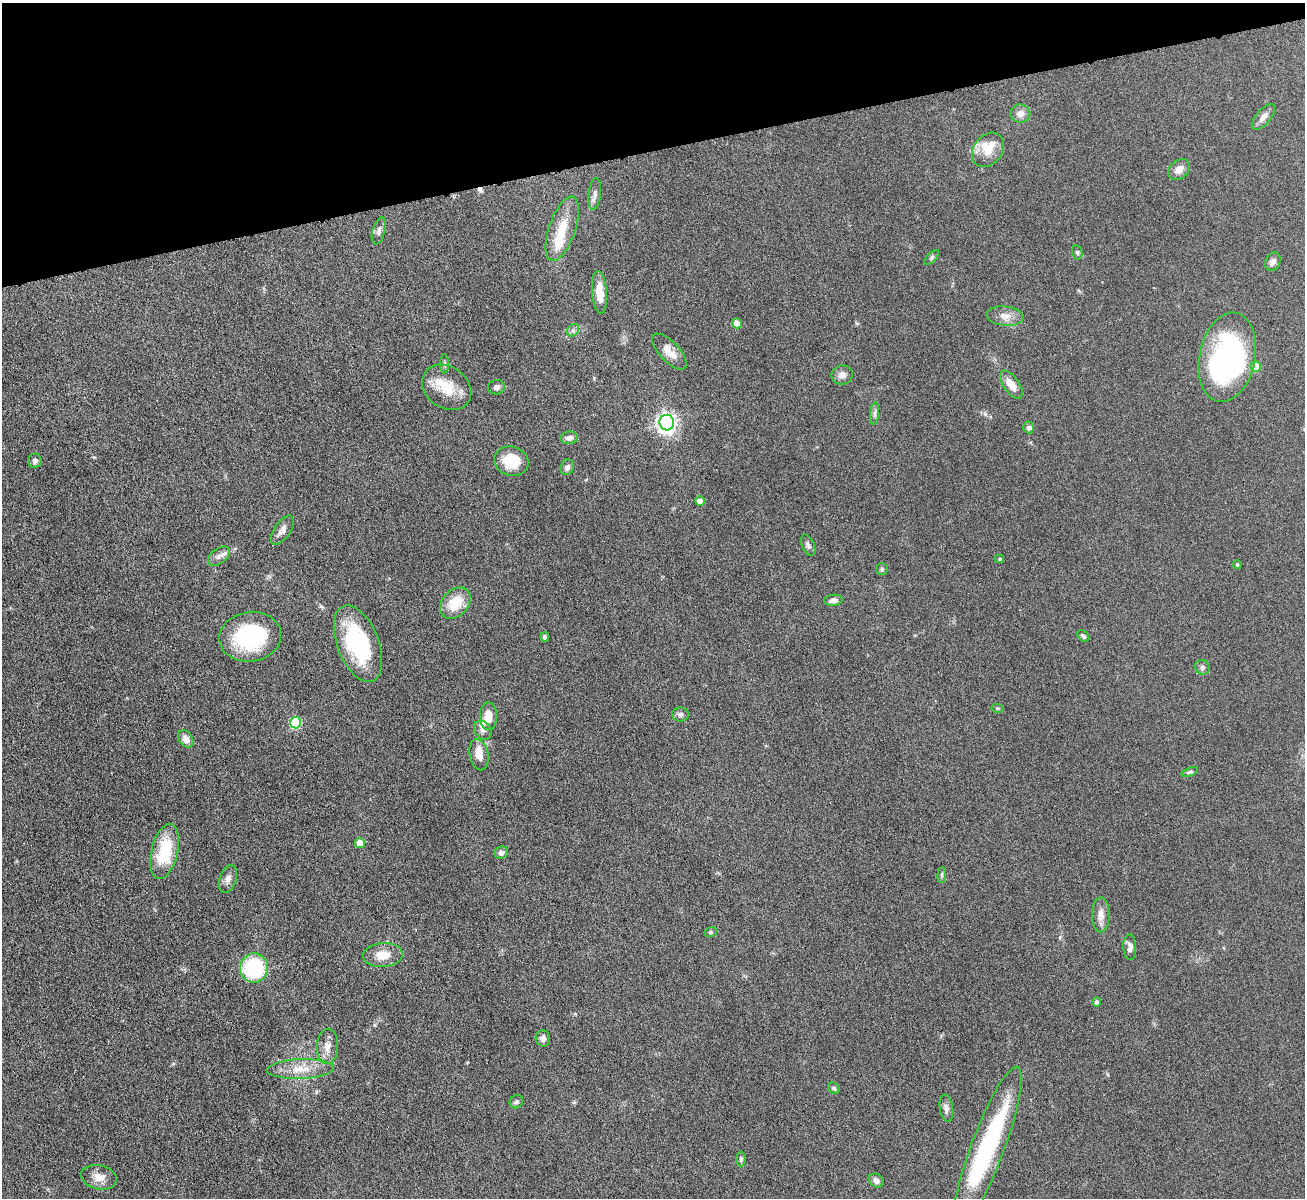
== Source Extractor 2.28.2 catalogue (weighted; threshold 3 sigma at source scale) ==
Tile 3 of 4 x 4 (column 3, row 1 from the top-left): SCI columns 2611-3913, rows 3735-4930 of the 5217 x 5200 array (HDU 1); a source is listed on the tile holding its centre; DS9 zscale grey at full resolution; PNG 1307 x 1200 px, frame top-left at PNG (2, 3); each listed source drawn as its Kron ellipse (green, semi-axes under 4 px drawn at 4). Shown black and unused: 12% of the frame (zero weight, under 4 of 8 exposures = <1% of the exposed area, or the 3 px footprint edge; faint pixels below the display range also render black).
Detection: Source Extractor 2.28.2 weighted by HDU 2 'WHT'; one run over the whole footprint, this tile lists its part. Background 0.0478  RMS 0.0044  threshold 0.018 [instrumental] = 3 sigma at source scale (4.09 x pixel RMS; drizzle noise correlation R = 1.36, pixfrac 0.8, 0.05/0.05 arcsec/px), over >= 5 px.
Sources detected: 81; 2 inside a brighter object's white glare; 1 cosmic-ray / hot-pixel residue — neither listed nor drawn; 6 inside a brighter listed object's ellipse — not listed separately; the other 72 listed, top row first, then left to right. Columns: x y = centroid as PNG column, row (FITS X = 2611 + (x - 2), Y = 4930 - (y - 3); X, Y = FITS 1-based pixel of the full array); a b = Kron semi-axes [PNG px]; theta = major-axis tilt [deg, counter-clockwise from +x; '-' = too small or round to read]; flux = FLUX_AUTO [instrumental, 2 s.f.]
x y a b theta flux
1020 114 10 9 - 2.7
1263 117 16 7 49 2.6
988 150 19 14 53 6.6
1179 170 12 9 42 3.5
595 194 16 6 83 1.9
562 229 34 13 71 12
379 231 14 6 75 1.6
1077 252 7 5 -77 0.72
932 257 10 4 45 0.73
1273 262 10 7 67 1.8
599 292 21 7 -85 7
1005 316 18 9 -6 3.7
737 323 5 4 - 4.8
573 330 7 5 45 1.1
669 352 23 10 -46 5.1
1227 357 45 28 78 88
445 364 9 3 -90 0.72
1256 367 5 5 - 7.1
842 375 10 9 - 2.4
1011 385 16 8 -55 4.3
447 387 26 20 -36 11
496 387 8 7 - 1.4
875 413 11 4 85 1.2
667 423 8 7 - 190
1029 427 6 5 - 1.3
569 438 9 6 7 1.9
35 461 7 7 - 1.1
511 461 17 14 -18 11
567 467 8 6 64 1.7
700 501 5 4 - 3.6
282 530 17 8 55 2.6
808 545 11 6 -66 1.3
219 556 12 7 37 2.1
999 559 4 4 - 0.52
1237 564 4 3 - 0.63
882 569 6 6 - 0.65
833 600 9 5 7 2
455 603 18 13 48 10
1083 636 7 5 -46 0.91
250 637 31 25 9 37
545 637 5 4 - 1.4
358 644 40 20 -69 34
1202 667 8 7 - 1.1
997 708 6 4 -10 0.48
680 714 8 7 - 1.3
488 716 14 8 -90 5.3
295 723 6 5 - 27
483 730 10 8 -54 1.6
186 739 9 7 -56 3.5
479 755 16 9 -78 4.7
1190 772 8 4 17 0.9
360 843 5 5 - 6.6
165 851 28 13 76 19
501 853 7 6 - 1.6
942 875 8 4 83 0.67
228 879 14 8 70 2.3
1101 915 17 9 89 3.5
711 932 6 5 - 0.62
1130 947 13 6 -87 1.9
383 955 20 12 4 6.2
254 968 14 14 - 39
1097 1002 4 4 - 1.4
543 1038 8 7 - 1.5
327 1046 18 10 86 3.8
300 1069 34 10 2 7.9
834 1088 6 5 - 0.78
516 1102 7 6 - 0.83
946 1108 13 6 -82 1.8
987 1148 87 16 70 52
741 1159 7 4 90 0.8
99 1177 18 12 -12 4.2
876 1180 8 6 -36 2